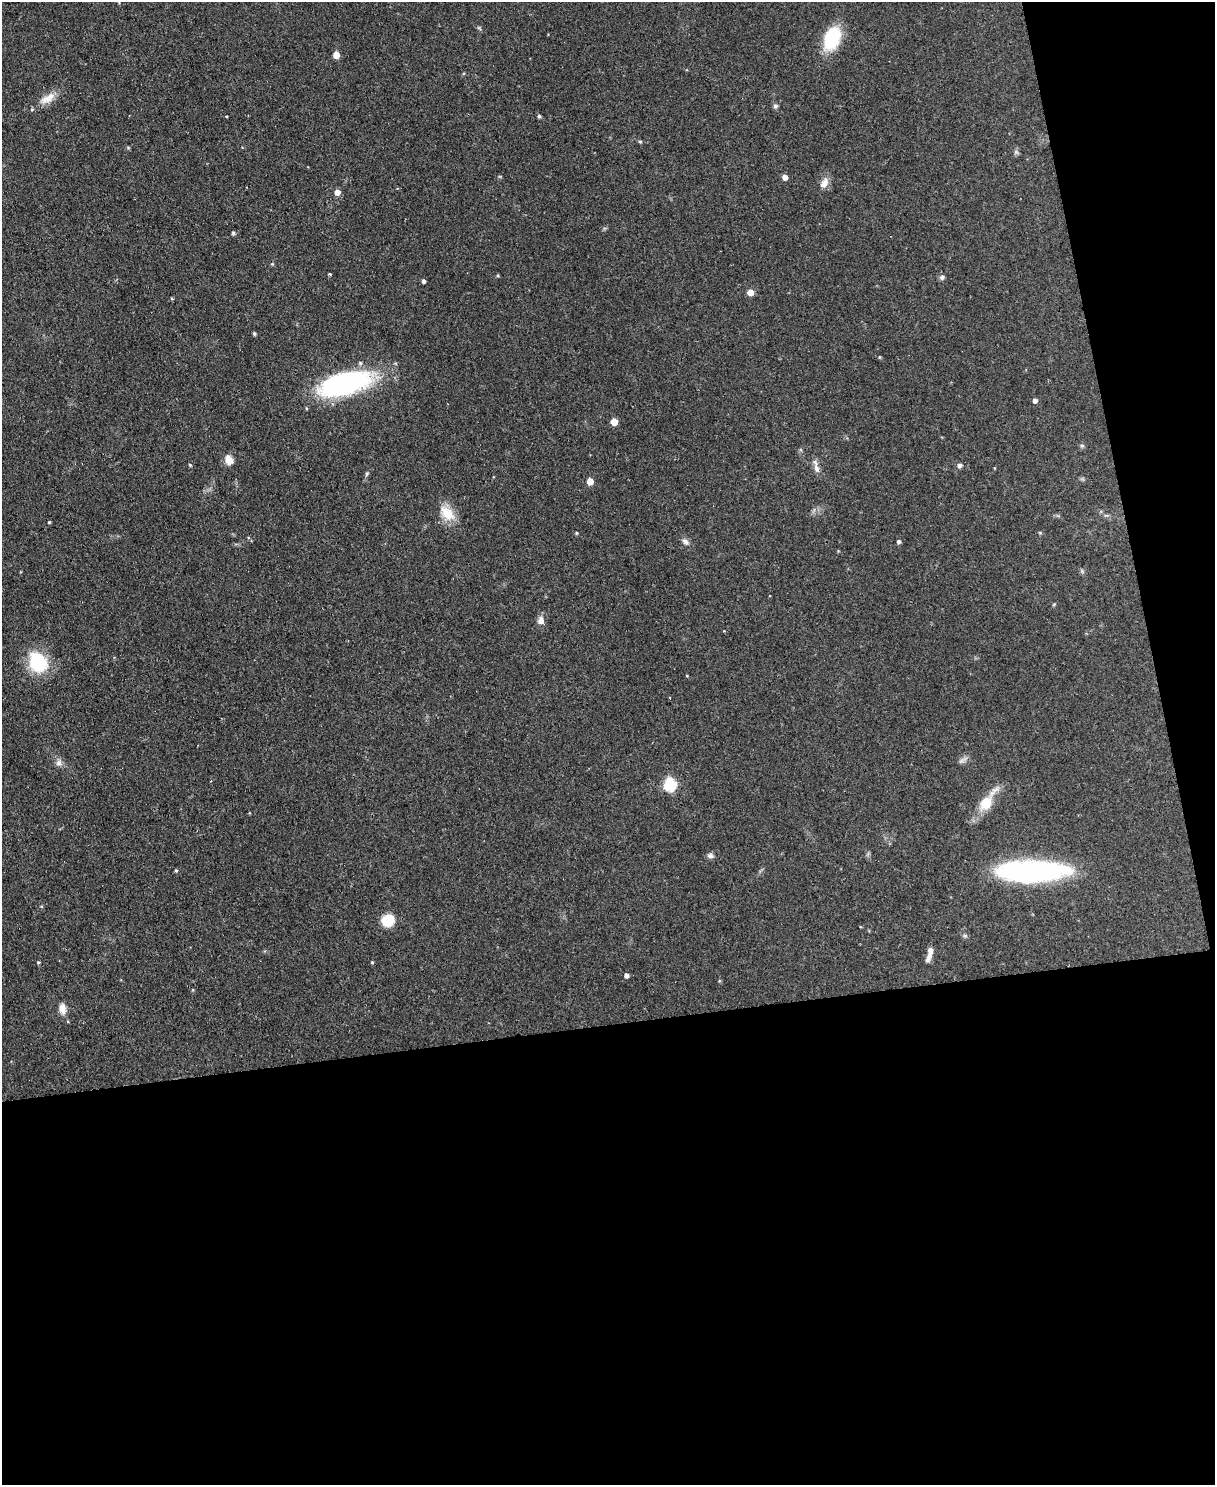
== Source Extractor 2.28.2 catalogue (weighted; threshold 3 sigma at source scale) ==
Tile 12 of 4 x 3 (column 4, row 3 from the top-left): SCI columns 3642-4854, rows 138-1620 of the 4854 x 4838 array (HDU 1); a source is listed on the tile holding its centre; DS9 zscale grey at full resolution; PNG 1217 x 1487 px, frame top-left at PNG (2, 2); no overlay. Shown black and unused: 36% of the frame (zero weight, under 2 of 3 exposures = <1% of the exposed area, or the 3 px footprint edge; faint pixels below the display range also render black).
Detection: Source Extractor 2.28.2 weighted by HDU 2 'WHT'; one run over the whole footprint, this tile lists its part. Background 0.123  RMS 0.0083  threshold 0.0374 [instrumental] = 3 sigma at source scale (4.5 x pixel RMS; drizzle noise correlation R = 1.50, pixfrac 1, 0.05/0.05 arcsec/px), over >= 5 px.
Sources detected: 53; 2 cosmic-ray / hot-pixel residue — not listed; the other 51 listed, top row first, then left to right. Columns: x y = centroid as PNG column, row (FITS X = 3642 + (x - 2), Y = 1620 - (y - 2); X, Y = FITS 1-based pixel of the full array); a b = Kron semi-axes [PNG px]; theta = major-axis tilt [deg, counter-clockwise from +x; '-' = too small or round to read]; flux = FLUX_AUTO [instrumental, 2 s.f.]
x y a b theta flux
832 38 22 13 68 48
336 55 5 5 - 9.5
48 98 24 10 33 11
775 106 7 5 63 2
226 116 3 3 - 0.87
539 116 4 4 - 1.4
640 142 5 4 - 1.1
785 177 5 4 - 5.3
824 183 13 9 57 6.1
337 192 5 5 - 5.9
233 233 4 4 - 1.6
272 264 4 3 - 0.78
330 274 3 3 - 1.4
498 275 4 4 - 0.91
942 277 7 6 - 2.1
423 281 4 4 - 2
750 292 5 5 - 9.4
172 298 4 3 - 0.99
254 333 4 3 - 1.4
879 357 4 4 - 0.84
345 383 57 23 15 140
1035 400 5 4 - 2.8
306 408 4 3 - 0.67
614 422 5 5 - 14
1082 446 6 5 - 1.5
229 460 11 8 -72 7.7
190 465 4 4 - 0.99
959 466 6 6 - 2.4
816 468 14 7 -70 4.6
367 474 6 4 60 1.2
590 481 5 5 - 10
447 513 24 14 -48 16
49 522 3 3 - 0.91
576 533 5 3 - 0.85
685 541 10 7 -52 3.2
898 541 4 4 - 2.2
1054 604 5 3 - 0.78
541 621 10 8 79 4.9
38 662 25 19 -58 40
59 763 9 8 - 3.6
670 784 6 6 - 93
986 803 22 15 51 19
710 856 8 7 - 2.6
176 870 4 4 - 1
1033 871 75 21 1 150
388 920 11 10 - 20
929 954 18 5 74 6.4
38 962 4 4 - 0.93
372 962 4 3 - 0.79
626 975 5 4 - 3.1
62 1009 12 8 -82 7